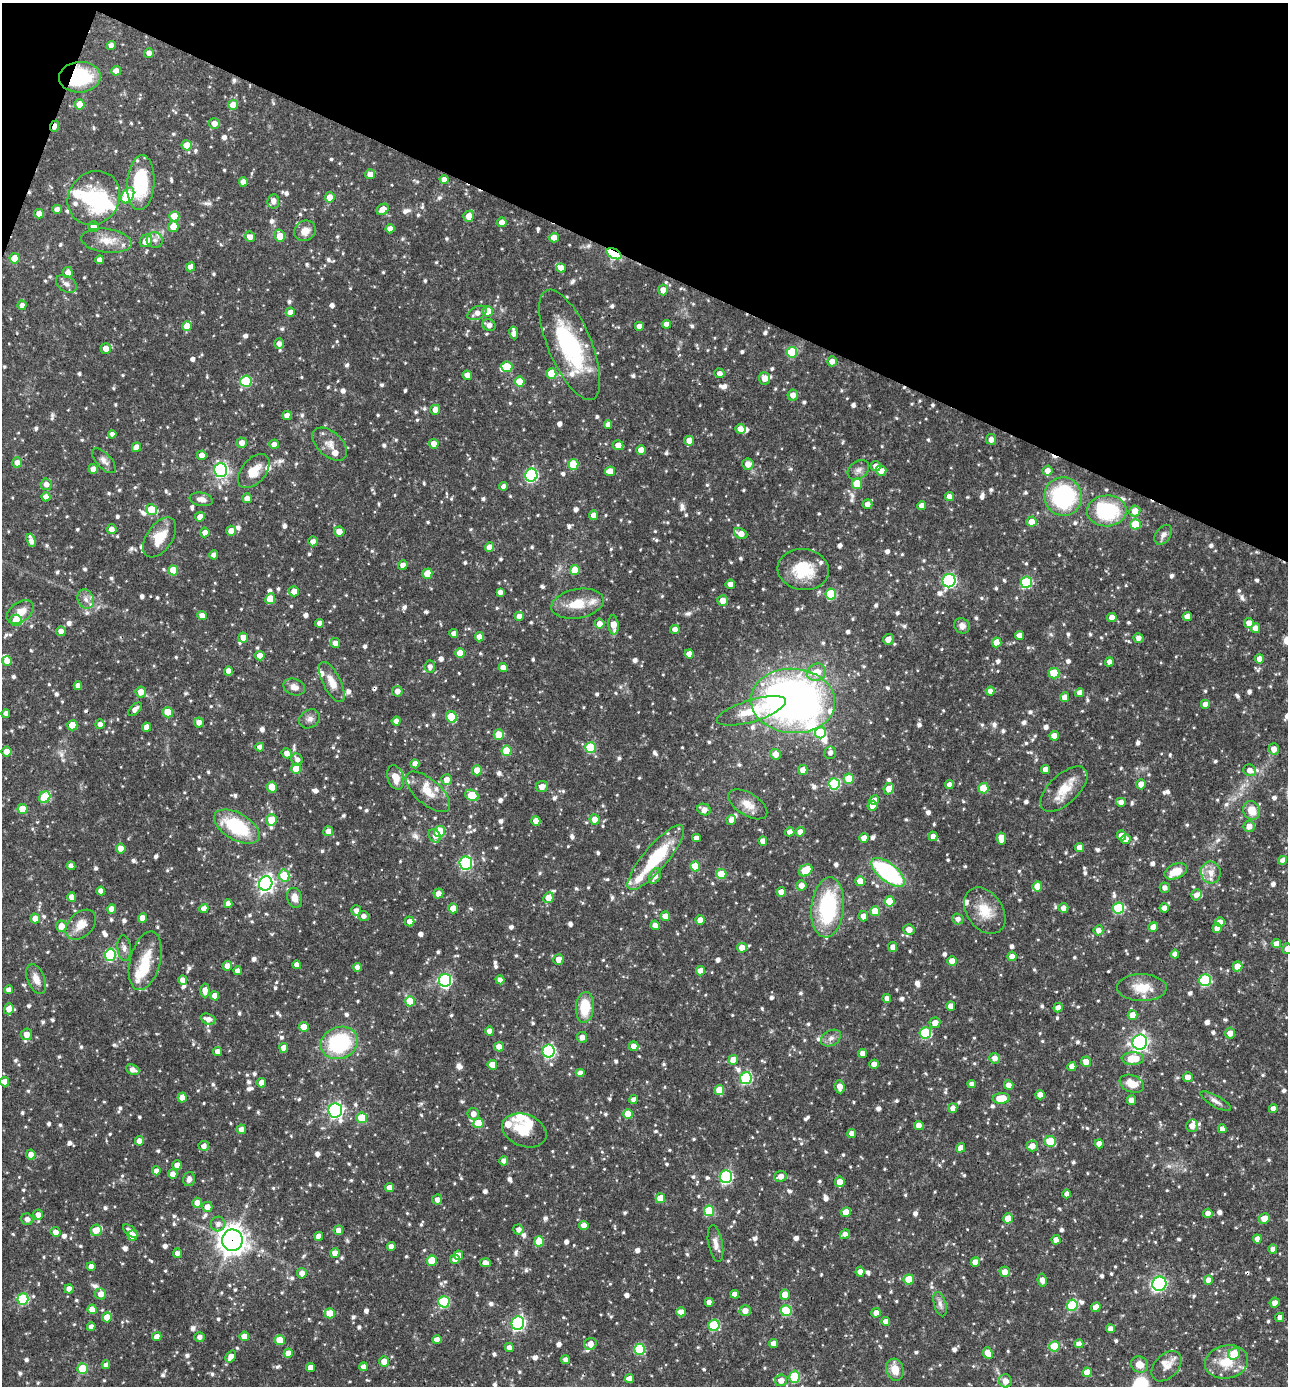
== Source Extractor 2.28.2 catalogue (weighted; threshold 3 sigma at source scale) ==
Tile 2 of 4 x 4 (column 2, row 1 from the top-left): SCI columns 1556-2841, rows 4151-5534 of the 5550 x 5536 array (HDU 1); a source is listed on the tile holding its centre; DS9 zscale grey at full resolution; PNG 1290 x 1388 px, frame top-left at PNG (2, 3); each listed source drawn as its Kron ellipse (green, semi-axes under 4 px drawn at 4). Shown black and unused: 20% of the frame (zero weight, under 3 of 4 exposures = <1% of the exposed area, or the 3 px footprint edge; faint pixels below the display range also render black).
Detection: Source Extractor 2.28.2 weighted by HDU 2 'WHT'; one run over the whole footprint, this tile lists its part. Background 0.0682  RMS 0.0037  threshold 0.0164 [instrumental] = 3 sigma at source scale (4.5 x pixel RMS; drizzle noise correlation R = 1.50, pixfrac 1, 0.05/0.05 arcsec/px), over >= 5 px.
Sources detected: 1204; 4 inside a brighter object's white glare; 6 cosmic-ray / hot-pixel residue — neither listed nor drawn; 40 inside a brighter listed object's ellipse — not listed separately; of the other 1154, all 500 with FLUX_AUTO >= 1.62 (the completeness limit of this list) listed and drawn (654 fainter detections not listed), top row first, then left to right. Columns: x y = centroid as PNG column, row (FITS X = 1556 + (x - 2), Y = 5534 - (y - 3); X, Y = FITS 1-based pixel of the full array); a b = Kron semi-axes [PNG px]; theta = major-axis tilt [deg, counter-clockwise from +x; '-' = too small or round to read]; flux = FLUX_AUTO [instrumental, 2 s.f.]
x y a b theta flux
111 46 4 4 - 2.2
149 53 5 5 - 2
116 71 5 4 - 2.5
80 77 21 15 4 27
80 104 5 5 - 6.3
233 105 5 5 - 3.9
214 123 5 5 - 2.6
54 126 6 3 69 3.1
187 145 5 5 - 5.2
370 174 5 5 - 2.9
444 179 4 4 - 2.4
243 182 4 4 - 2.5
141 183 27 13 86 23
128 195 8 5 58 25
330 197 5 5 - 3.6
94 198 28 25 52 25
273 201 7 6 - 2
57 209 4 4 - 2.2
383 209 6 5 - 3.3
39 214 5 4 - 2.7
174 216 5 5 - 8.2
469 216 6 5 - 3.9
502 222 5 4 - 2.9
173 226 5 5 - 4.7
94 227 5 5 - 3.3
390 229 4 4 - 2.7
305 231 11 10 - 3.6
280 236 6 5 - 5.2
250 237 5 5 - 2.5
554 238 4 4 - 3.8
155 240 8 8 - 1.8
106 241 25 12 -7 5.8
146 241 7 5 46 4.2
614 254 8 4 -28 46
15 258 5 5 - 6.8
100 260 4 4 - 2.2
191 267 5 4 - 2.4
561 268 5 4 - 2.6
68 272 5 5 - 2.9
66 284 11 7 -33 1.8
663 290 5 5 - 2.6
22 305 4 4 - 1.7
488 311 5 5 - 9.2
290 312 4 4 - 2.3
477 313 10 6 27 2.4
666 324 4 4 - 2.5
489 325 7 5 -25 2.1
187 326 5 5 - 5.1
639 326 4 4 - 2.4
514 333 6 4 -81 2.3
279 344 5 4 - 1.7
570 345 59 21 -67 39
106 348 5 5 - 3.1
792 352 5 5 - 15
832 361 5 5 - 2.6
507 367 6 5 - 10
551 373 5 5 - 8.3
719 373 5 4 - 1.7
467 375 5 4 - 2.5
764 378 6 5 - 3.2
246 381 5 5 - 19
520 382 5 5 - 8.7
793 395 5 5 - 2.6
435 410 5 5 - 2.7
287 416 4 4 - 2.4
608 425 4 4 - 1.8
740 429 5 5 - 3.5
112 434 4 4 - 1.7
991 439 5 5 - 2.3
689 441 5 5 - 2.6
242 443 5 5 - 2.5
274 444 4 4 - 2.6
330 444 20 12 -42 4.1
434 444 5 5 - 2.6
618 445 5 5 - 2.9
136 447 5 4 - 4.1
641 450 4 4 - 4
202 455 5 4 - 2.8
104 461 15 7 -47 2.1
17 462 5 5 - 2.4
573 464 5 5 - 11
748 464 6 5 - 2.8
876 466 5 5 - 2.4
93 469 5 4 - 2.6
221 470 6 6 - 79
858 470 12 8 37 2.1
254 471 20 12 49 6.5
610 471 5 5 - 3.4
881 471 5 5 - 2.9
1048 471 5 5 - 2.3
531 475 6 6 - 46
46 484 6 5 - 1.9
857 484 5 5 - 9.1
503 486 4 4 - 1.8
950 496 4 4 - 2.4
46 497 4 4 - 2.8
1063 497 19 18 - 41
247 498 5 4 - 2.4
201 499 12 6 -9 2.5
867 504 5 5 - 2.2
922 506 4 4 - 2.9
151 510 5 5 - 8.9
1107 511 20 15 3 27
1135 511 6 5 - 3.6
594 515 5 4 - 3.1
200 517 5 4 - 2.8
1032 522 5 5 - 3.2
1135 524 5 5 - 12
112 529 5 5 - 2.4
231 531 5 5 - 3
339 531 5 5 - 3.2
205 532 5 4 - 2.3
741 534 7 5 -25 3.2
1163 535 11 7 55 1.8
160 537 22 13 55 7.6
31 540 7 4 -71 3.1
313 541 5 4 - 1.9
489 547 5 4 - 3.3
214 555 4 4 - 2.2
403 565 4 4 - 2.5
803 569 26 20 -7 15
173 570 5 5 - 7.1
575 570 5 5 - 5.8
427 574 5 5 - 7.2
949 581 7 6 - 71
1027 582 5 5 - 27
730 584 4 4 - 2
294 591 5 5 - 3.1
500 592 4 4 - 1.8
831 594 5 5 - 19
86 599 10 8 -64 2.2
270 599 5 5 - 6.2
723 600 5 5 - 3.3
577 604 26 14 10 8.9
20 612 15 9 36 4.1
202 616 5 4 - 2.5
519 616 4 4 - 2.7
1187 617 5 4 - 2.9
1112 618 4 4 - 3.1
16 620 6 5 - 7.8
320 623 4 4 - 2.1
1249 623 5 5 - 2.5
599 624 5 5 - 2.6
613 625 9 5 -86 4
962 626 8 7 - 2.1
1255 628 5 4 - 3.2
675 629 5 4 - 1.8
61 631 5 4 - 2.4
454 633 4 4 - 1.7
1020 635 4 4 - 2.5
479 637 4 4 - 2.7
243 638 5 5 - 2.9
1138 638 5 4 - 2
888 639 5 5 - 2.3
997 642 5 4 - 4.3
335 643 5 5 - 2.3
460 653 5 5 - 6.3
689 654 4 4 - 2.7
260 656 5 4 - 2.7
1259 659 4 4 - 2.7
7 661 5 5 - 3.2
1109 662 4 4 - 1.8
430 667 6 5 - 1.6
503 668 4 4 - 2.9
228 671 4 4 - 2.6
817 672 9 8 - 5.2
1054 673 5 5 - 13
332 682 22 9 -63 4.5
78 686 4 4 - 2.6
294 687 11 8 -21 2.4
397 691 5 5 - 2.4
990 691 4 4 - 1.9
141 692 5 5 - 3.1
1080 693 4 4 - 2.4
1065 697 5 4 - 2.6
793 701 42 32 -4 210
1205 704 4 4 - 2.7
135 709 8 4 44 2.1
751 711 36 11 17 10
168 712 5 5 - 8.3
6 713 4 4 - 1.7
452 717 6 5 - 11
310 719 11 9 32 1.8
396 721 4 4 - 1.9
199 722 5 5 - 2.3
100 724 5 4 - 2.1
72 725 5 5 - 7.5
146 727 4 4 - 2.8
820 733 5 5 - 11
499 735 5 5 - 6.6
1054 736 5 4 - 3
260 747 4 4 - 2.2
591 747 5 5 - 19
1274 749 5 5 - 2.7
507 751 5 5 - 11
6 752 5 5 - 2.7
287 753 5 5 - 2.3
830 753 6 6 - 1.8
776 754 5 5 - 3
297 759 6 5 - 1.7
415 764 4 4 - 2.8
296 769 5 5 - 8
1046 769 4 4 - 3
477 770 5 5 - 4.2
803 770 5 4 - 2.8
1250 770 6 5 - 2.1
396 777 12 8 -72 4.1
849 779 5 5 - 9
447 780 5 5 - 2.7
834 784 5 5 - 27
1141 784 5 5 - 2.9
949 785 4 4 - 2
542 786 6 5 - 2.6
272 787 5 5 - 7.9
983 788 5 5 - 10
889 789 6 5 - 3.5
1064 789 29 14 43 8
428 792 27 12 -41 6.1
472 795 7 5 -29 9.5
45 797 6 5 - 18
874 800 5 4 - 1.7
1121 802 5 4 - 2.3
748 804 22 11 -31 4.8
872 806 5 5 - 2.8
22 809 5 5 - 5.8
704 810 7 5 -24 2.3
1251 810 9 8 - 4.9
595 819 5 5 - 3.1
271 820 5 5 - 6.9
731 820 5 4 - 2.4
536 821 5 4 - 3.1
1249 826 6 5 - 2.4
237 827 25 13 -30 23
328 831 5 5 - 2.5
440 832 5 5 - 18
790 832 4 4 - 1.7
800 832 5 4 - 2.4
1121 835 5 4 - 2.3
435 836 7 5 -60 1.8
933 836 4 4 - 2.1
696 838 4 4 - 2.3
864 838 4 4 - 2.8
1001 838 6 4 -81 4.9
1126 839 5 5 - 3.2
763 841 4 4 - 2.7
121 848 5 5 - 3.1
1079 848 4 4 - 2.4
656 858 41 12 50 22
1283 860 4 4 - 1.6
466 863 6 6 - 47
71 866 4 4 - 2.2
695 866 5 5 - 7.4
806 870 7 5 33 13
1176 871 12 7 23 5.7
888 872 20 9 -38 45
1211 872 11 10 - 3.7
721 874 5 5 - 9.4
284 876 6 5 - 14
655 876 8 5 65 2.6
860 881 5 5 - 4.6
266 883 7 6 - 130
801 885 5 5 - 2.4
1037 886 5 5 - 5
1165 888 5 5 - 1.7
101 891 4 4 - 2.5
781 892 5 4 - 2.8
438 894 5 5 - 2.6
1196 895 6 5 - 2
72 897 4 4 - 2.8
294 898 10 7 -74 3.3
548 898 5 5 - 3.5
889 901 5 5 - 8.8
228 904 4 4 - 2.2
828 907 30 16 85 33
453 908 5 5 - 3.3
1063 908 5 5 - 2.1
1119 908 5 5 - 27
1164 908 4 4 - 2
112 909 5 4 - 3.4
204 909 4 4 - 2.6
356 910 5 5 - 1.8
875 911 5 5 - 8.2
985 911 25 18 -54 8.5
363 916 5 5 - 1.7
665 916 4 4 - 3.1
863 916 5 5 - 2.5
35 918 5 5 - 3
142 918 5 4 - 3.2
958 919 6 5 - 1.7
700 920 4 4 - 3.5
410 921 5 5 - 2.4
1220 922 5 4 - 2.5
81 925 18 12 44 4.6
655 925 4 4 - 2.5
61 926 5 5 - 3.3
1153 927 5 4 - 2.8
1217 928 5 4 - 3
909 929 5 5 - 2.7
1098 930 5 5 - 2.2
1276 944 5 4 - 2.5
893 947 5 4 - 2.4
124 948 13 6 -84 1.7
742 948 5 5 - 3.7
1287 949 5 5 - 2.7
1175 954 4 4 - 2.5
110 955 6 5 - 32
1012 956 4 4 - 2.6
558 959 5 5 - 2.6
145 961 30 15 75 10
952 961 5 4 - 2.5
297 965 4 4 - 2.3
227 966 5 4 - 2.4
1237 966 5 5 - 4.1
358 967 4 4 - 2.5
237 971 4 4 - 2.1
701 971 4 4 - 3.6
36 979 16 8 -67 3.3
183 980 5 4 - 2.7
445 980 6 6 - 54
500 980 4 4 - 1.9
1205 980 6 6 - 31
1142 988 25 13 -1 7.9
9 990 4 4 - 2.4
205 990 7 4 -89 3
215 996 5 4 - 2.8
887 998 4 4 - 2.5
410 1001 5 5 - 9.5
951 1006 5 4 - 2.9
585 1007 15 9 86 10
1058 1008 5 4 - 2.2
9 1009 5 5 - 2.9
1132 1015 5 5 - 4.3
208 1019 7 5 -18 2.2
935 1023 5 5 - 3.1
304 1027 5 5 - 5.2
490 1031 4 4 - 2.7
925 1033 5 5 - 27
1230 1033 5 5 - 2.8
27 1034 6 5 - 3.3
582 1037 5 5 - 2.2
831 1038 11 7 29 1.9
1140 1042 7 7 - 120
339 1043 19 16 21 31
634 1046 5 4 - 2.4
499 1047 5 4 - 2.8
284 1048 5 4 - 3.4
218 1051 4 4 - 2.4
549 1051 6 6 - 55
863 1053 4 4 - 2.5
995 1058 5 5 - 2.3
1133 1059 11 6 1 8.7
733 1060 5 5 - 5
1086 1062 5 5 - 2.9
874 1064 4 4 - 3
492 1065 5 5 - 4.7
1072 1067 4 4 - 2.8
133 1070 7 5 -24 2.2
580 1073 4 4 - 2.2
1188 1077 5 4 - 2.6
746 1078 6 5 - 36
4 1082 4 4 - 3
262 1083 4 4 - 2.6
972 1084 4 4 - 1.6
1132 1084 12 8 -22 4.8
1009 1085 5 5 - 2.2
840 1087 7 5 -83 3
719 1090 5 5 - 6.3
1040 1095 4 4 - 3
182 1098 5 4 - 3.5
1001 1098 8 5 6 7
634 1100 4 4 - 1.9
1131 1100 5 4 - 2.9
1216 1101 17 5 -30 1.9
953 1108 5 4 - 2.2
1273 1109 4 4 - 2.2
335 1111 7 6 - 92
473 1114 6 5 - 2.5
628 1114 5 5 - 6.6
362 1118 5 5 - 14
478 1123 5 5 - 8.9
919 1125 5 4 - 2.6
1192 1126 6 6 - 2.9
241 1129 5 4 - 2.2
1222 1129 4 4 - 2.4
524 1130 23 16 -21 7.1
852 1133 4 4 - 2.3
139 1141 5 4 - 2.9
1050 1141 6 5 - 12
1099 1144 4 4 - 2.7
204 1146 5 5 - 1.8
1032 1146 5 5 - 3.1
961 1148 5 4 - 2.8
31 1154 5 5 - 2.2
504 1161 4 4 - 2.4
177 1165 5 4 - 2.5
156 1171 4 4 - 2.1
173 1174 4 4 - 3.1
780 1176 6 5 - 2.5
726 1177 6 6 - 48
189 1179 7 5 77 1.6
840 1182 5 5 - 3.5
389 1187 4 4 - 2.6
1067 1194 4 4 - 1.7
660 1198 5 5 - 5.9
437 1199 5 5 - 2.2
197 1203 5 4 - 2.8
207 1207 5 5 - 2.7
709 1211 5 5 - 15
846 1212 5 4 - 3.4
1208 1213 4 4 - 2.1
38 1215 5 5 - 2.3
1008 1218 5 5 - 5.9
1264 1218 5 5 - 4.1
27 1219 6 5 - 1.6
218 1224 7 7 - 1.7
584 1225 4 4 - 2.8
518 1229 5 5 - 1.7
96 1230 6 5 - 3.3
338 1230 5 4 - 2.4
130 1231 8 4 -42 1.9
55 1232 5 5 - 2.3
845 1234 5 4 - 1.9
133 1235 5 5 - 3.8
319 1236 4 4 - 3.3
1257 1239 4 4 - 2.4
232 1240 11 10 - 360
1056 1240 4 4 - 2.5
539 1241 5 5 - 8.6
715 1244 19 7 -80 2.8
391 1246 4 4 - 2.2
1273 1249 4 4 - 1.7
177 1253 4 4 - 1.8
335 1253 5 4 - 2.5
458 1255 5 4 - 2.6
455 1259 5 5 - 1.7
432 1261 5 5 - 10
975 1262 4 4 - 3.6
485 1263 5 4 - 2.1
91 1266 4 4 - 2.6
860 1272 5 4 - 2.1
1005 1272 5 5 - 2.9
302 1273 5 5 - 2.5
909 1279 5 5 - 9.6
1042 1280 6 4 -80 1.9
1208 1280 5 4 - 2.6
1159 1284 7 7 - 52
69 1289 4 4 - 2.6
101 1294 5 5 - 2.6
735 1294 4 4 - 2.8
785 1294 5 5 - 3.6
23 1299 5 5 - 28
444 1302 6 5 - 24
709 1302 4 4 - 2.6
1275 1303 5 5 - 2.5
940 1304 12 6 -74 1.7
1072 1305 5 5 - 22
1096 1307 5 4 - 2.8
92 1309 4 4 - 3.7
745 1311 5 5 - 2.9
786 1311 5 5 - 21
681 1312 5 4 - 2.7
330 1313 5 5 - 6.1
876 1313 5 4 - 2.6
107 1317 5 4 - 4.7
1279 1317 5 4 - 1.6
886 1321 4 4 - 2.7
518 1323 7 6 - 72
714 1325 5 5 - 24
91 1327 4 4 - 1.9
1110 1329 4 4 - 2.5
244 1336 5 4 - 2.7
157 1337 5 4 - 2.5
200 1337 5 5 - 1.6
280 1340 5 5 - 6.8
437 1340 4 4 - 2.8
590 1344 6 6 - 2.7
774 1344 4 4 - 2.9
1079 1344 4 4 - 2.2
1054 1346 5 5 - 11
509 1347 4 4 - 1.7
639 1349 5 5 - 19
288 1353 4 4 - 4.1
988 1353 6 4 -63 4.1
1234 1354 6 5 - 9.5
231 1356 6 4 54 2.7
565 1360 4 4 - 1.6
384 1361 5 5 - 3.1
1227 1362 22 16 12 8.8
106 1365 4 4 - 1.8
1140 1365 9 8 - 3.5
1167 1366 18 12 46 3.7
311 1367 4 4 - 2.7
363 1367 4 4 - 1.8
82 1369 5 5 - 14
895 1370 11 8 -73 4.9
1087 1372 5 4 - 4
795 1377 6 5 - 22
629 1378 4 4 - 2.5
781 1380 6 5 - 2.7
1005 1381 6 6 - 2.9
Overlapping masked pixels (flux is a lower limit): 4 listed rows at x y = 80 77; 54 126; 614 254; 232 1240
Isophote crosses this tile's border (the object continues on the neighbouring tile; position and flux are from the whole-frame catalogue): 2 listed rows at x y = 6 752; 1287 949